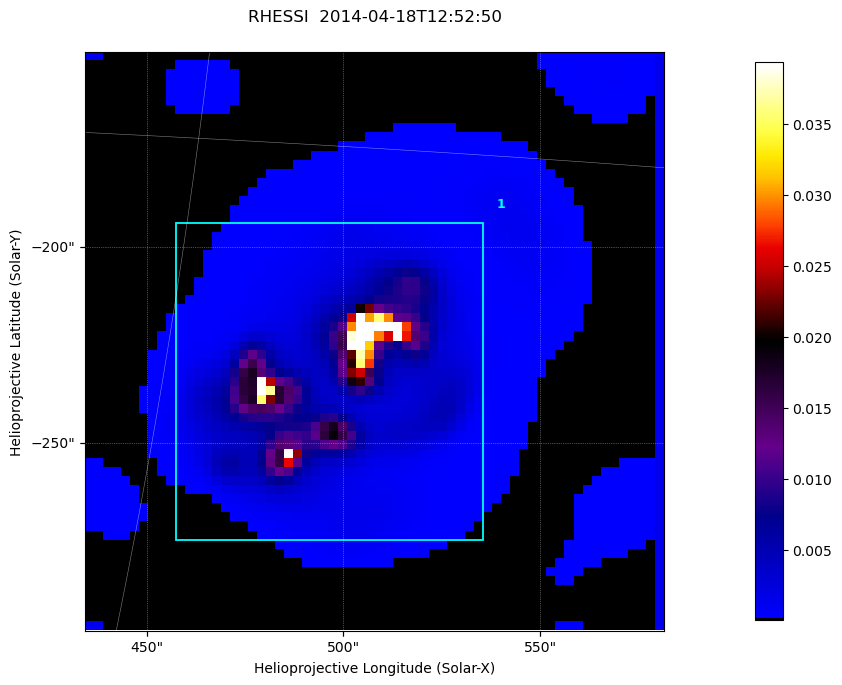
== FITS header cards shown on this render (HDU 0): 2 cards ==
TELESCOP= 'RHESSI  '           / Name of the Telescope or Mission
DATE_OBS= '2014-04-18T12:52:50.000' / nominal U.T. date when integration of this

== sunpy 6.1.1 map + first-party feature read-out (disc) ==
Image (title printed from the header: RHESSI  2014-04-18T12:52:50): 64 x 64 px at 2.3 arcsec/px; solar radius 955 arcsec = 415 px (partial field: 0.8% of the solar disc is inside the frame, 100% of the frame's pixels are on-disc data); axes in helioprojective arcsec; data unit not stated in the header (colour bar unlabelled)
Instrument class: DISC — disc imager (sunpy class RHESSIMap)
Bright regions (active regions / flare kernels): reference = the on-disc median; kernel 3 px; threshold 5 sigma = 9.03e-04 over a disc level ~2.04e-04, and >= 1.15x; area >= 9 px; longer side >= 3 px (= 6.9 arcsec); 1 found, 1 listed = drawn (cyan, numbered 1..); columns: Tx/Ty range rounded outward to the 5 arcsec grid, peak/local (2 s.f.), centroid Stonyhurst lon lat
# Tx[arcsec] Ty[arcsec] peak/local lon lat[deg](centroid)
1 455..535 -275..-195 229 +33 -19